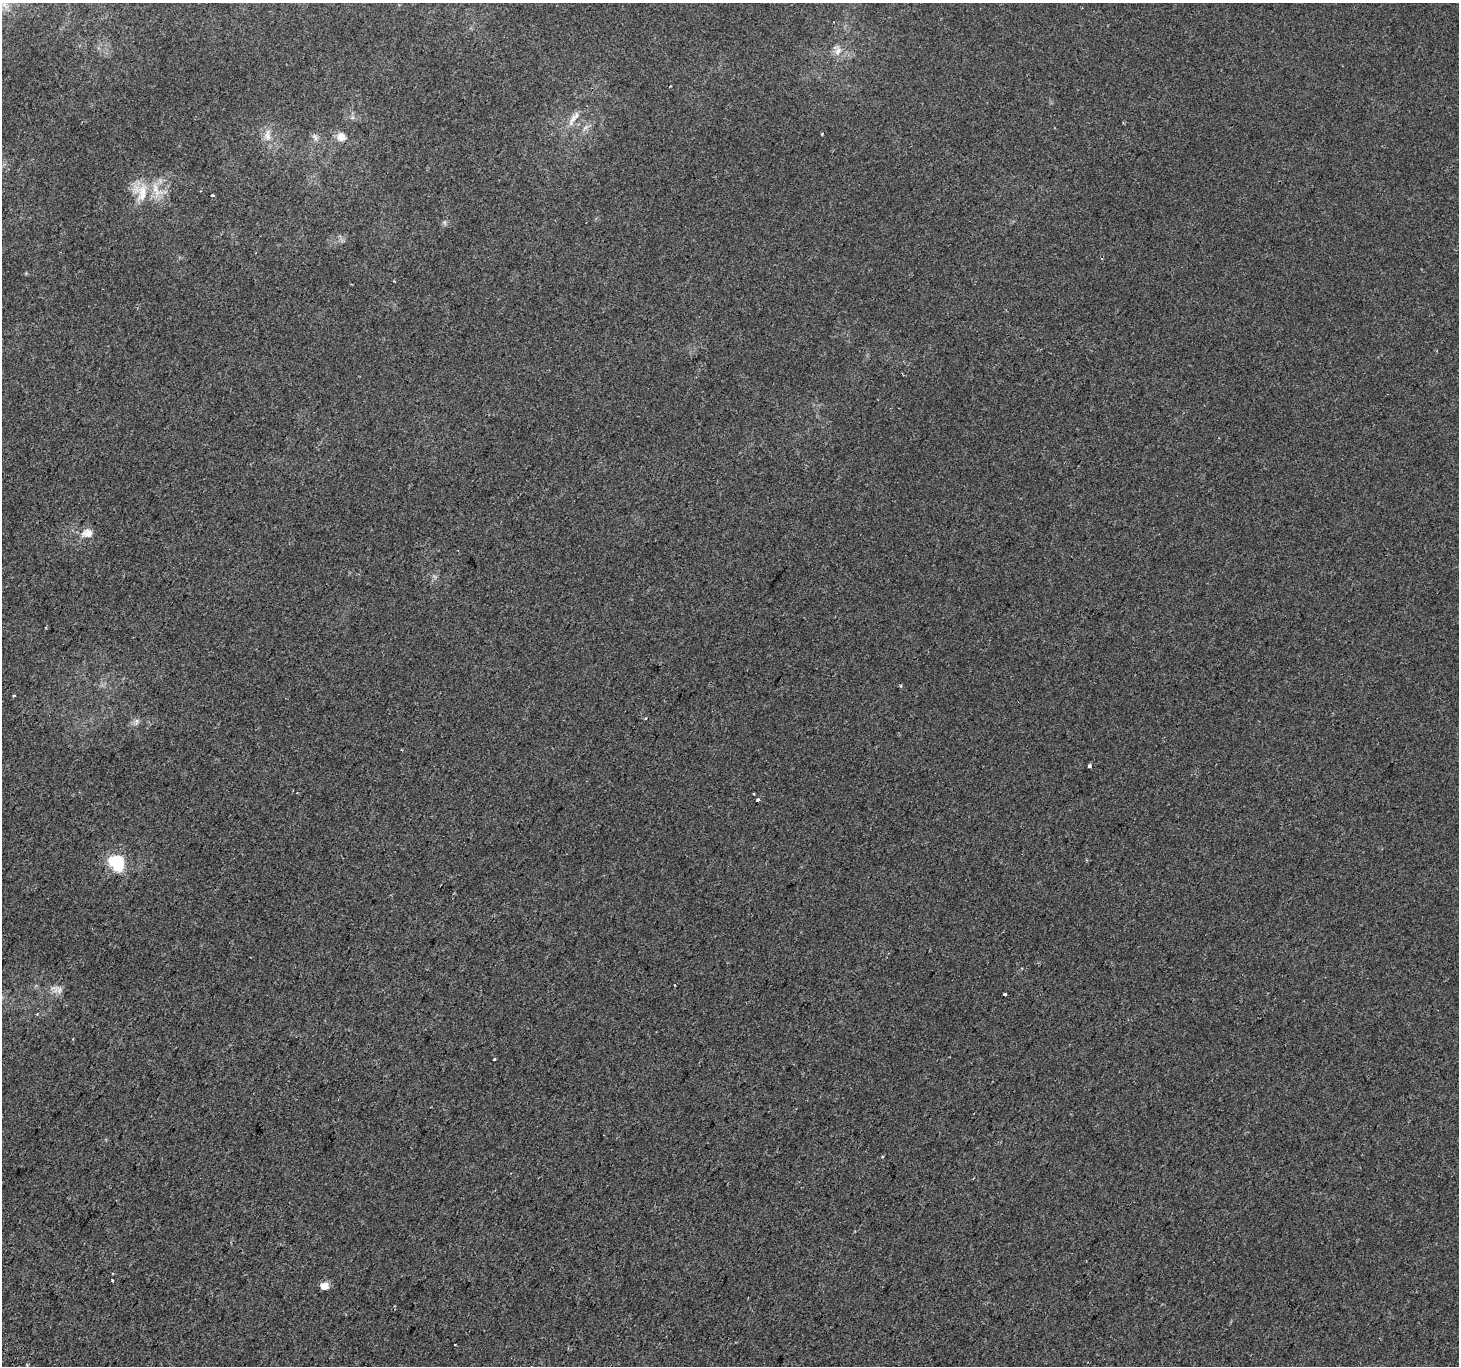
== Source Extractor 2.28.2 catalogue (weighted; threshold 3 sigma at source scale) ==
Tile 7 of 4 x 4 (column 3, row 2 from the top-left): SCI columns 2947-4403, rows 3030-4393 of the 5884 x 5991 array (HDU 1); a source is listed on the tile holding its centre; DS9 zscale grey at full resolution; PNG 1461 x 1368 px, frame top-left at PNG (2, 3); no overlay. Shown black and unused: <1% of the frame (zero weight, under 2 of 3 exposures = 2% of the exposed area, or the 3 px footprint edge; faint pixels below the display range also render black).
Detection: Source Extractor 2.28.2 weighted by HDU 2 'WHT'; one run over the whole footprint, this tile lists its part. Background -5.38e-04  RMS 0.0034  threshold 0.0155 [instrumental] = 3 sigma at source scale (4.5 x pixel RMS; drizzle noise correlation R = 1.50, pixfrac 1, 0.0396/0.0396 arcsec/px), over >= 5 px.
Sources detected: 24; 1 cosmic-ray / hot-pixel residue — not listed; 1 inside a brighter listed object's ellipse — not listed separately; the other 22 listed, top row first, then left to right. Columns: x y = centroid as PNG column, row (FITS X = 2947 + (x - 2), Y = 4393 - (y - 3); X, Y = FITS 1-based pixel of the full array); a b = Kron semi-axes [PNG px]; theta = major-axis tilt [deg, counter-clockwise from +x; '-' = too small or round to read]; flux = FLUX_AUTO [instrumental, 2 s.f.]
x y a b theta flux
838 51 13 9 69 2.4
573 119 17 8 54 2.8
585 128 8 4 37 0.88
822 133 4 3 - 0.28
267 135 20 8 -88 3
315 137 12 5 -57 1.1
341 137 11 10 - 2.7
141 192 29 21 -81 9.6
213 195 3 3 - 0.49
87 533 16 11 6 3.2
136 722 11 5 79 0.97
1089 766 3 3 - 1
754 794 3 2 - 0.28
758 800 4 3 - 0.76
117 863 18 15 -55 13
54 988 16 5 2 1.9
1005 994 3 3 - 4.1
37 1014 4 3 - 0.31
494 1059 3 3 - 0.6
112 1281 3 2 - 0.66
325 1286 5 5 - 5.7
455 1344 3 2 - 0.41